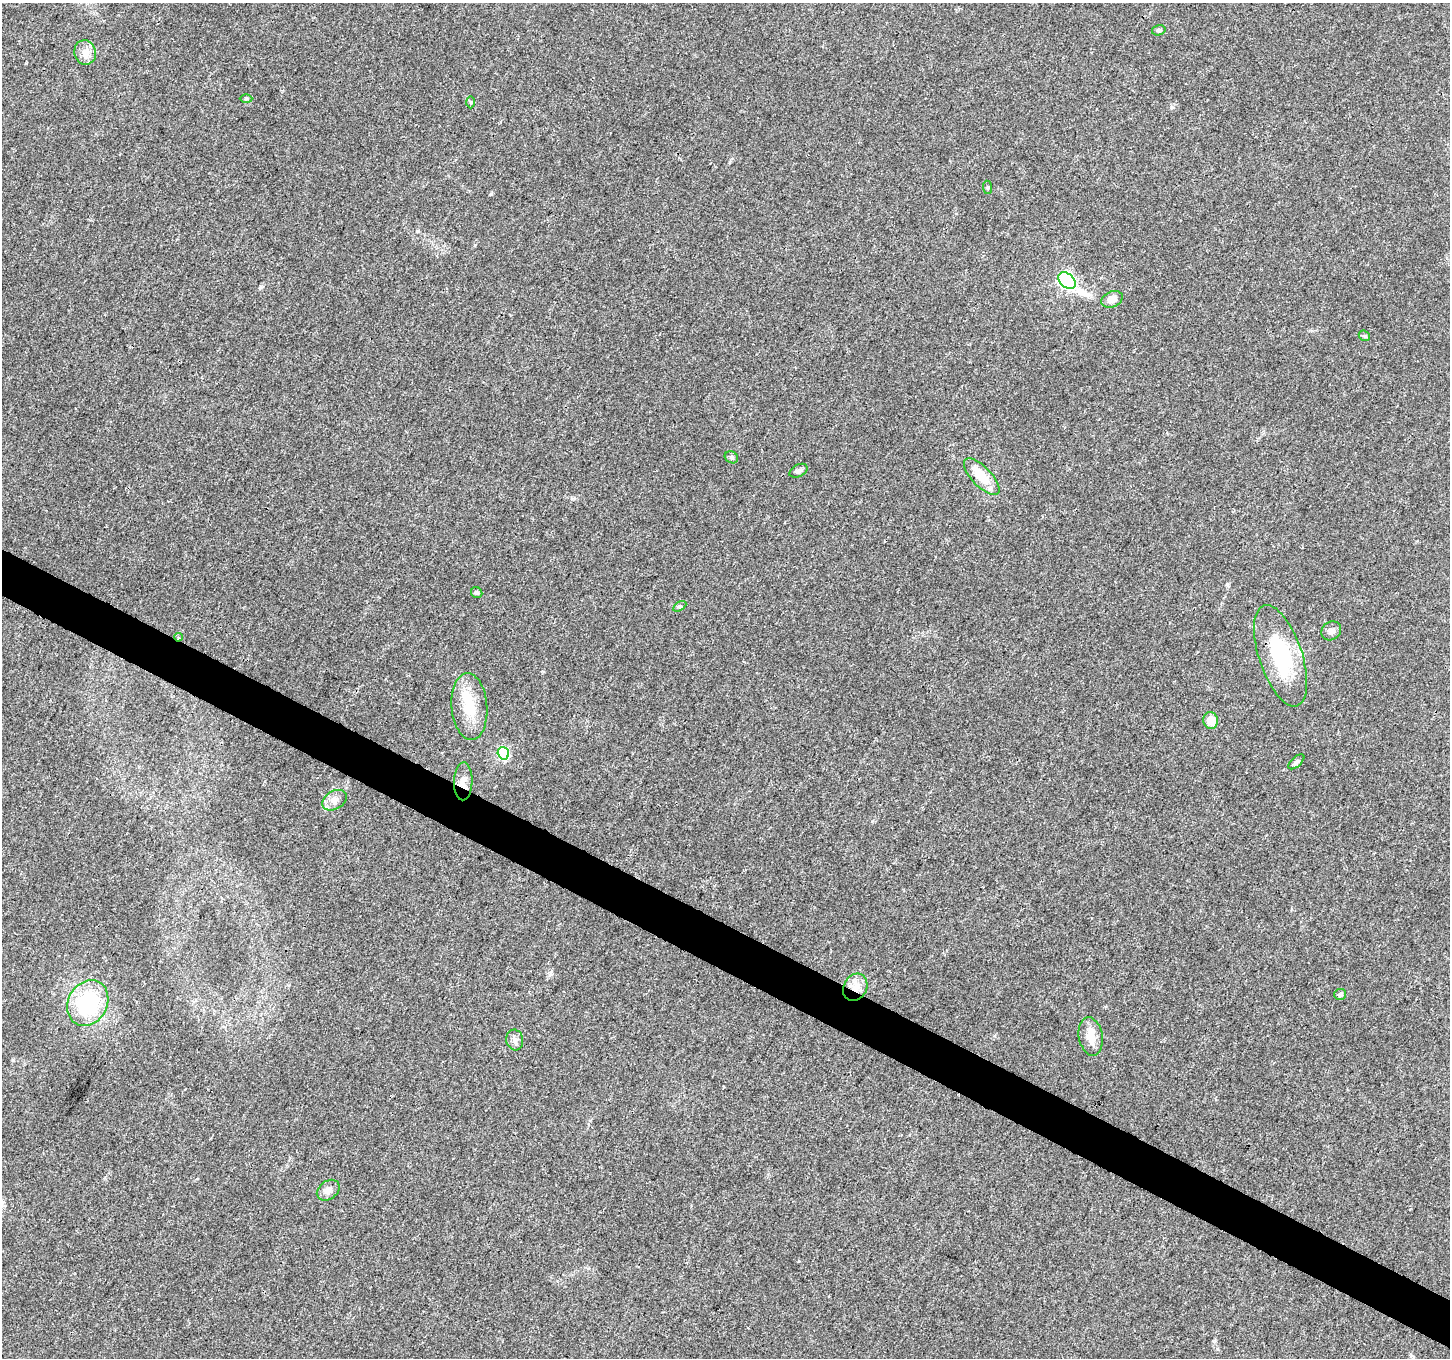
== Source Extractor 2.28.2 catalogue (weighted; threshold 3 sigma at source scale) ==
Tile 6 of 4 x 4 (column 2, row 2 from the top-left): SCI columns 1449-2896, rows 2912-4267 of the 5799 x 5887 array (HDU 1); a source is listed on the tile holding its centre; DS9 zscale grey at full resolution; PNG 1452 x 1360 px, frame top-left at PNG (2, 3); each listed source drawn as its Kron ellipse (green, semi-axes under 4 px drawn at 4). Shown black and unused: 3% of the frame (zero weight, under 3 of 4 exposures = <1% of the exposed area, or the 3 px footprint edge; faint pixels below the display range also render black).
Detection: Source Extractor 2.28.2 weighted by HDU 2 'WHT'; one run over the whole footprint, this tile lists its part. Background 0.0214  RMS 0.0028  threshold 0.0128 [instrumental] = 3 sigma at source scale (4.5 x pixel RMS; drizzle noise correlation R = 1.50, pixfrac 1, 0.0396/0.0396 arcsec/px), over >= 5 px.
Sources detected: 28; all 28 listed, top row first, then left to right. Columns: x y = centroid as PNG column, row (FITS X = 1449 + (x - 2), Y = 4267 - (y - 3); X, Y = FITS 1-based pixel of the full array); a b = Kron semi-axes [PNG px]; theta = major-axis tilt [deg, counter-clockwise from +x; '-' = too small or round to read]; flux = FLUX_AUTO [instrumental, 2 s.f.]
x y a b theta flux
1159 30 7 5 14 0.5
85 52 12 11 - 2.3
246 98 6 4 1 0.36
471 102 6 4 -89 0.35
987 187 7 4 -83 0.4
1067 281 10 6 -42 69
1112 299 11 7 23 2.2
1364 336 6 5 - 0.4
731 457 7 5 -31 0.59
798 471 10 6 28 0.83
982 477 23 9 -46 6.7
477 593 6 5 - 0.53
680 606 7 4 30 0.48
1331 631 10 9 - 1.2
178 637 4 3 - 0.43
1281 656 53 21 -71 22
469 707 33 18 -85 8.6
1211 721 8 7 - 4.1
503 753 6 5 - 26
1296 762 10 5 42 0.66
463 781 19 9 89 2.4
334 800 13 9 30 2
855 987 14 11 62 3.7
1340 994 6 5 - 0.5
88 1003 24 19 61 23
1091 1036 19 12 -80 3.4
515 1040 10 8 -81 1.3
328 1190 12 9 36 1.7
Overlapping masked pixels (flux is a lower limit): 3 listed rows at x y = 178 637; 463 781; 855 987
Unlisted compact peaks at least as high as the median listed source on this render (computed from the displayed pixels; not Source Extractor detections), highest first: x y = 491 194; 1171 107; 1227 584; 26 63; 261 287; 572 499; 799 1261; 417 231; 550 973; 475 245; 1218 1349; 872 821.